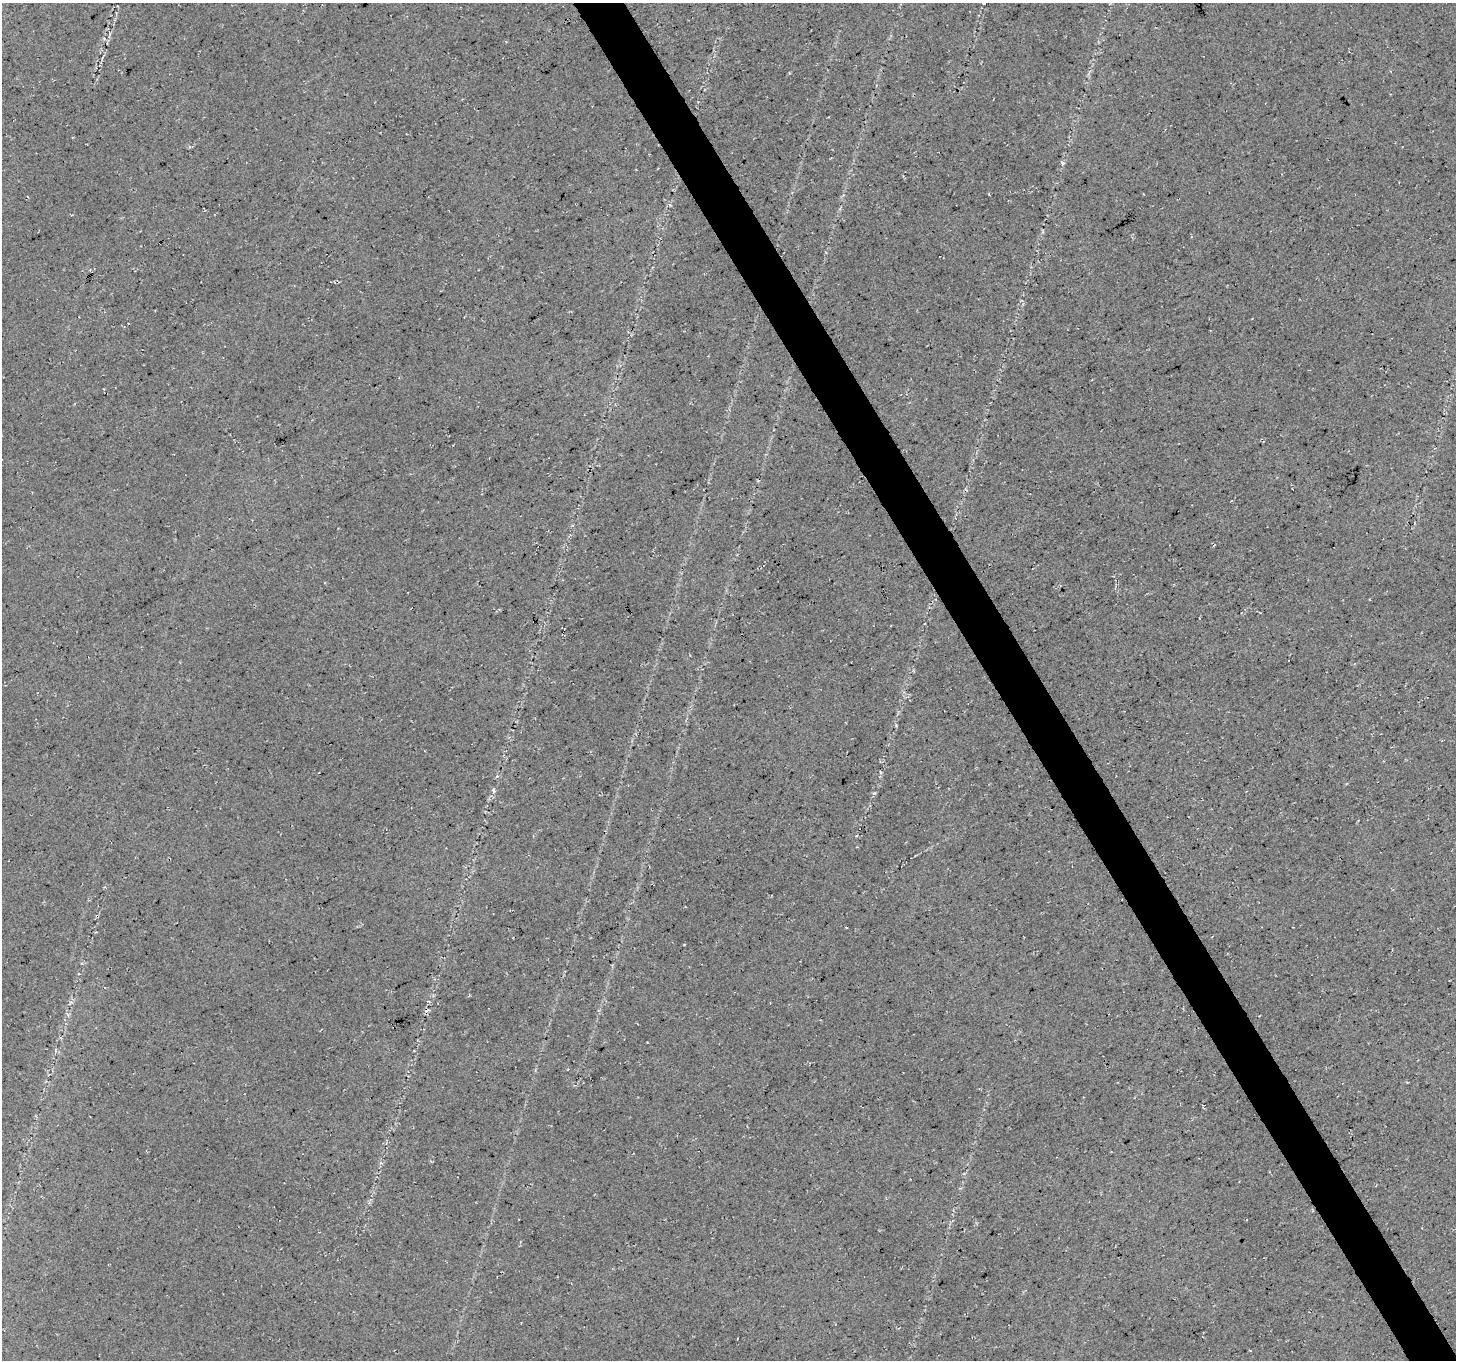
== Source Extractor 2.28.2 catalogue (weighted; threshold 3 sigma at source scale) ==
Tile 6 of 4 x 4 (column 2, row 2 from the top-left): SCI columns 1458-2911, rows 2887-4244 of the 5818 x 5711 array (HDU 1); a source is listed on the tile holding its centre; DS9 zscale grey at full resolution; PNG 1458 x 1362 px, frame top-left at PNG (2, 3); no overlay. Shown black and unused: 3% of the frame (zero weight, under 3 of 4 exposures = <1% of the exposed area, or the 3 px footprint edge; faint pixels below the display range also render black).
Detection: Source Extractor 2.28.2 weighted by HDU 2 'WHT'; one run over the whole footprint, this tile lists its part. Background 0.0283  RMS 0.0083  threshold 0.0375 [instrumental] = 3 sigma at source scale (4.5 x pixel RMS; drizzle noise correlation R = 1.50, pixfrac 1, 0.0396/0.0396 arcsec/px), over >= 5 px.
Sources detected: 8; all 8 listed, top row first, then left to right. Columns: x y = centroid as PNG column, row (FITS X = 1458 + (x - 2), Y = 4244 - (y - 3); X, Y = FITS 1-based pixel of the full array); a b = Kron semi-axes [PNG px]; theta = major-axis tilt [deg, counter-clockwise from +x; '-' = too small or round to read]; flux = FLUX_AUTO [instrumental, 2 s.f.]
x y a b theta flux
983 3 5 5 - 1.4
1063 163 5 5 - 1.4
497 776 5 3 - 1
493 789 6 4 -75 1.6
847 928 2 2 - 0.66
427 1010 7 3 23 1.6
67 1014 6 4 -18 1.3
737 1338 3 2 - 0.57
Isophote crosses this tile's border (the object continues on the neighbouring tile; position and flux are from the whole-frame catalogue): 1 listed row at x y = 983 3